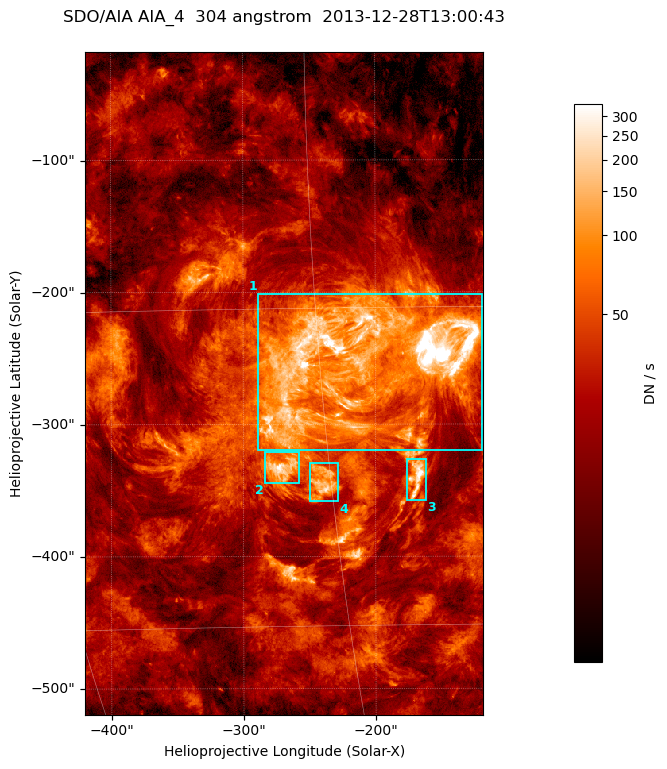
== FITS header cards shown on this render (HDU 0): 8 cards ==
TELESCOP= 'SDO/AIA '
INSTRUME= 'AIA_4   '
WAVELNTH=                  304
WAVEUNIT= 'angstrom'
DATE-OBS= '2013-12-28T13:00:43.12'
CTYPE1  = 'HPLN-TAN'
CTYPE2  = 'HPLT-TAN'
BUNIT   = 'DN / s  '

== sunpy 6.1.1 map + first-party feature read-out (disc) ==
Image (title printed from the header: SDO/AIA AIA_4  304 angstrom  2013-12-28T13:00:43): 502 x 835 px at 0.6 arcsec/px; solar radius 976 arcsec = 1626 px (partial field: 5.0% of the solar disc is inside the frame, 100% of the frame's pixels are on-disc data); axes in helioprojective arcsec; data unit DN / s (BUNIT, on the colour bar)
Orientation: roll -0.132 deg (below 1 deg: not rotated)
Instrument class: DISC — disc imager (sunpy class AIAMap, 304 A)
Bright regions (active regions / flare kernels): reference = the on-disc median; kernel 5 px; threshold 5 sigma = 70.9 DN / s over a disc level ~21.6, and >= 1.15x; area >= 419 px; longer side >= 6 px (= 3.6 arcsec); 4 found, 4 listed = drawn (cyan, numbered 1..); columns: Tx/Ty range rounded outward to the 2 arcsec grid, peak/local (2 s.f.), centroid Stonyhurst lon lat
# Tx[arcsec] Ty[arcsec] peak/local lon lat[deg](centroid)
1 -290..-118 -320..-200 81 -13 -17
2 -284..-256 -346..-320 15 -17 -22
3 -176..-162 -358..-326 18 -11 -23
4 -250..-228 -358..-328 11 -15 -23